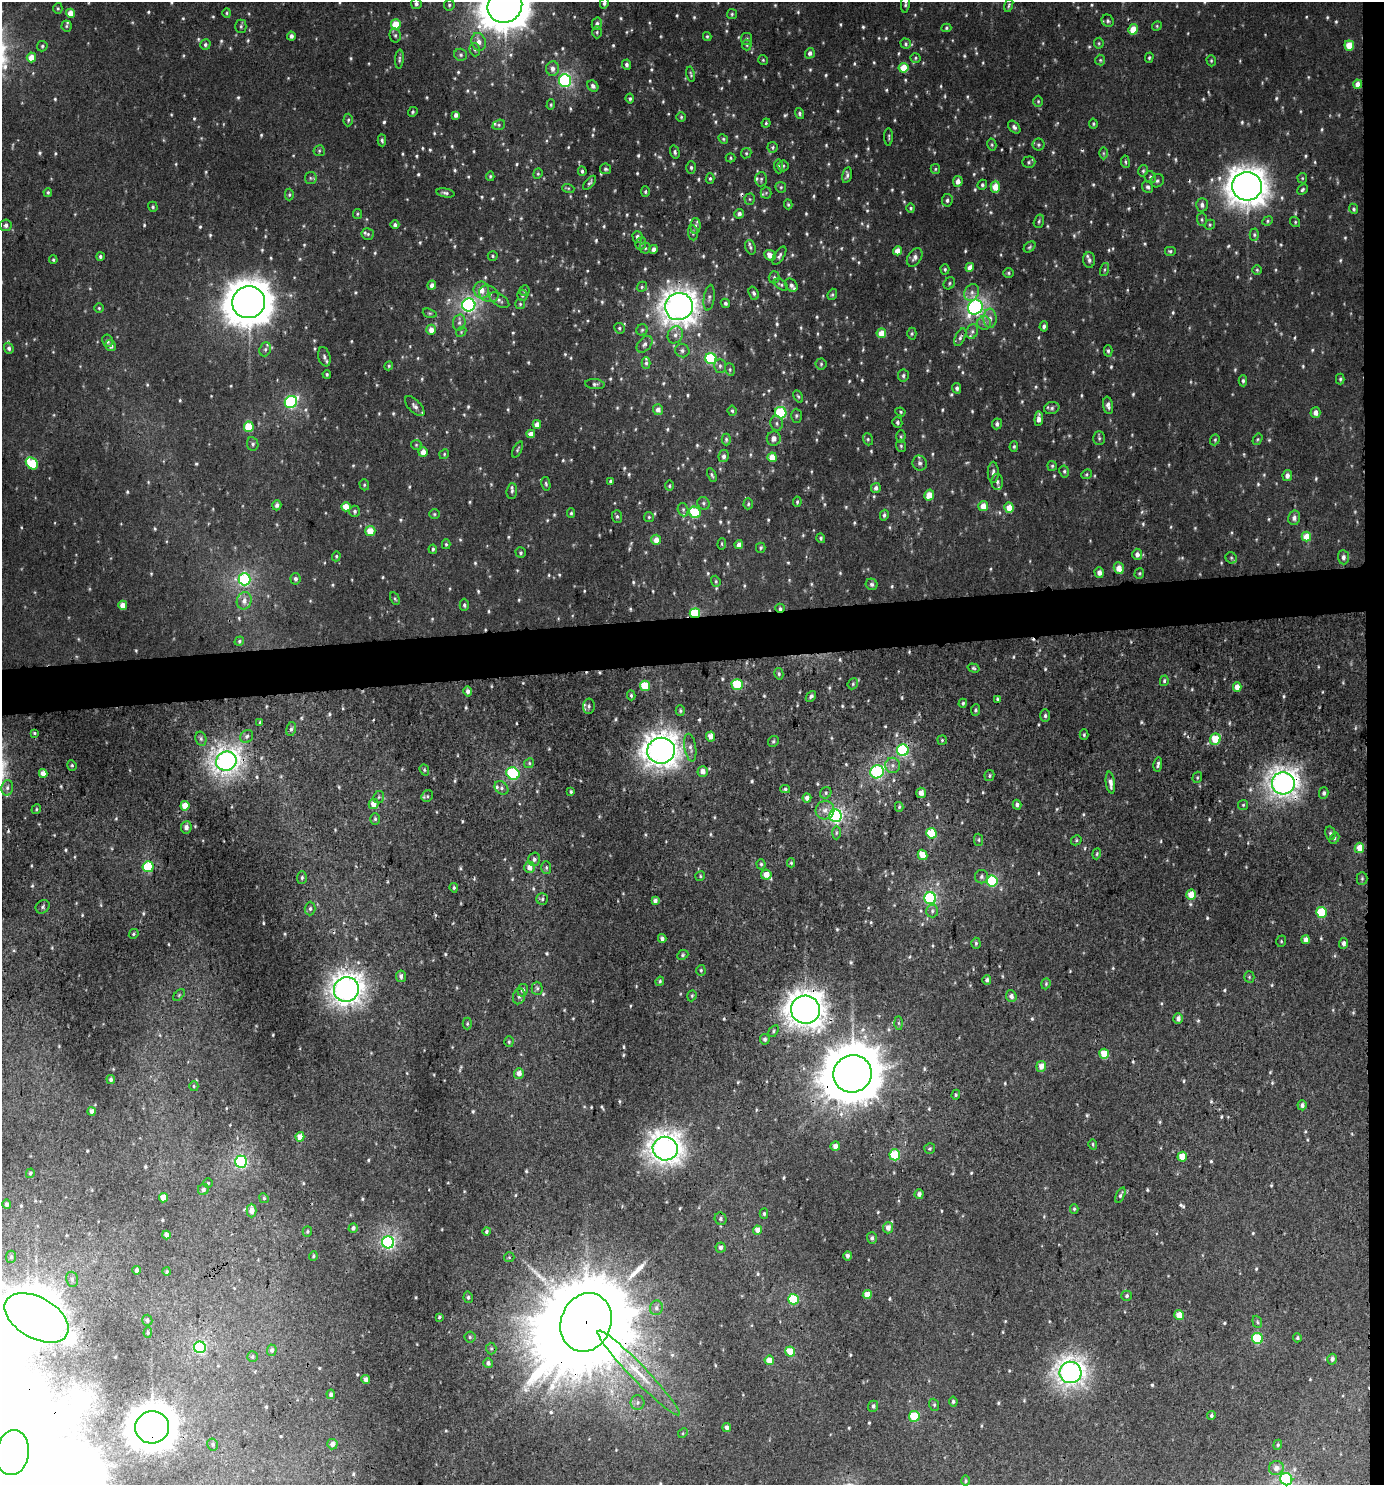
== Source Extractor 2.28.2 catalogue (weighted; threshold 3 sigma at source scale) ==
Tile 6 of 3 x 3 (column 3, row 2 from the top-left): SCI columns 2772-4153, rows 1488-2970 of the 4199 x 4457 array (HDU 1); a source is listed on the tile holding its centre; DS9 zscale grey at full resolution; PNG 1386 x 1487 px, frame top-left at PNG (2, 2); each listed source drawn as its Kron ellipse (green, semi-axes under 4 px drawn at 4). Shown black and unused: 4% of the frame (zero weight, under 3 of 4 exposures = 1% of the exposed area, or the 3 px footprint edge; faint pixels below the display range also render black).
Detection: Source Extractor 2.28.2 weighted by HDU 2 'WHT'; one run over the whole footprint, this tile lists its part. Background 0.00555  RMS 0.0031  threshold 0.0141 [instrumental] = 3 sigma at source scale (4.5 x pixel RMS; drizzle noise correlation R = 1.50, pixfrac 1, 0.0396/0.0396 arcsec/px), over >= 5 px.
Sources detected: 976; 9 too faint to see at this stretch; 6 inside a brighter object's white glare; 8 cosmic-ray / hot-pixel residue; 1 long thin detection or spike segment (spike, bleed or trail) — neither listed nor drawn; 9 inside a brighter listed object's ellipse — not listed separately; of the other 943, all 500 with FLUX_AUTO >= 0.42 (the completeness limit of this list) listed and drawn (443 fainter detections not listed), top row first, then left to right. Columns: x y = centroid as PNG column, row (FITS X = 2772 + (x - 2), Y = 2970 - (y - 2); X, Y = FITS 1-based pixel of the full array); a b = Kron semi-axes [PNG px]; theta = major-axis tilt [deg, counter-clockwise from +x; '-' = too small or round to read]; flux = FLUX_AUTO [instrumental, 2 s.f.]
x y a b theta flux
604 3 5 4 - 0.75
416 4 5 5 - 0.91
905 4 9 3 83 0.59
449 5 5 5 - 0.56
1009 5 7 4 75 0.5
505 6 18 16 34 850
58 8 5 4 - 0.49
70 13 4 4 - 3.9
227 13 5 4 - 0.42
732 14 5 5 - 0.49
1108 21 6 5 - 0.64
396 24 5 5 - 7
597 24 6 5 - 0.97
66 26 5 5 - 0.53
241 26 6 5 - 0.66
1157 26 5 4 - 0.43
946 28 5 4 - 0.44
1133 29 5 4 - 5.5
597 32 6 5 - 0.5
395 35 7 5 -78 0.72
291 36 4 4 - 1.1
707 36 4 3 - 0.44
746 39 6 6 - 0.64
479 42 9 7 -72 2.2
1099 43 5 5 - 0.44
906 44 5 5 - 0.55
205 45 5 5 - 0.66
747 45 5 5 - 0.43
1349 45 5 4 - 5.9
42 46 5 5 - 0.55
475 50 7 5 -74 0.67
810 53 5 5 - 1
461 55 6 6 - 0.66
31 57 5 4 - 4
915 58 5 4 - 0.46
1149 58 5 4 - 0.44
399 59 9 4 86 0.65
763 60 5 5 - 0.42
1100 60 5 5 - 0.5
1211 61 6 4 -71 0.44
627 65 5 4 - 0.79
904 68 5 5 - 6.3
552 69 7 6 - 1.7
691 74 8 3 -78 0.49
565 81 6 6 - 50
1358 84 4 4 - 2.5
593 86 6 5 - 0.94
630 99 5 4 - 0.56
1038 101 5 5 - 0.48
551 105 5 4 - 0.45
413 112 5 4 - 0.5
799 113 6 4 -72 0.6
456 115 4 4 - 1.2
681 117 5 5 - 0.46
348 120 6 4 88 0.51
766 123 4 4 - 0.44
1093 124 5 4 - 0.46
499 125 6 5 - 0.56
1014 127 7 5 -47 0.85
889 137 9 3 -90 0.47
723 139 5 4 - 0.45
382 140 6 4 -87 0.55
992 145 6 4 -78 0.47
1039 145 6 6 - 0.64
773 147 5 5 - 0.54
319 151 5 5 - 0.54
675 152 6 4 -74 0.63
746 153 5 5 - 0.47
1103 153 6 4 -90 0.46
731 158 5 4 - 0.42
1029 162 6 5 - 0.66
1125 162 6 3 -82 0.46
778 166 7 4 -85 0.57
783 166 5 5 - 0.54
691 167 6 4 -89 0.56
605 169 6 5 - 0.62
935 169 5 4 - 0.44
582 171 5 3 - 0.64
1143 171 6 4 76 0.52
538 174 5 4 - 0.45
847 175 8 4 77 0.84
490 176 5 4 - 0.44
1150 177 6 5 - 0.72
311 178 6 5 - 0.59
1302 178 5 5 - 0.42
710 179 5 4 - 0.51
761 179 7 6 - 0.78
958 181 5 5 - 2
1157 181 7 6 - 0.71
590 183 8 4 50 0.62
982 185 5 4 - 0.56
1247 186 15 14 - 430
781 187 5 5 - 0.47
995 187 6 4 89 5.3
1148 187 6 5 - 0.74
568 188 6 4 -18 0.43
1302 190 6 4 45 0.62
48 192 4 4 - 0.48
645 192 5 4 - 0.49
445 193 9 4 -9 0.74
766 193 5 5 - 0.59
289 195 6 4 88 0.46
750 199 5 5 - 0.45
947 200 6 5 - 0.8
788 204 5 4 - 0.44
1202 205 7 6 - 1.1
153 207 5 4 - 0.52
911 208 5 4 - 0.45
1354 209 5 4 - 0.57
357 214 5 4 - 0.45
739 214 5 4 - 1.1
1202 219 6 5 - 0.52
1039 221 7 5 74 0.57
1268 221 5 4 - 0.48
1295 222 5 4 - 0.46
6 225 6 6 - 0.95
395 225 4 4 - 0.77
1210 225 5 4 - 0.42
695 226 8 5 88 0.73
693 233 7 5 -83 0.68
368 234 6 6 - 0.64
1254 235 6 4 -88 0.5
637 237 6 5 - 0.93
641 244 6 5 - 0.66
750 247 7 5 -71 0.8
1029 247 7 4 41 0.5
645 248 5 5 - 0.51
653 249 4 4 - 1.2
898 251 4 4 - 3.2
1170 251 6 5 - 0.56
770 255 6 5 - 2.6
100 256 4 4 - 0.63
493 256 5 4 - 0.46
779 256 10 5 56 0.9
915 257 10 6 56 1.3
53 260 4 3 - 0.43
1089 260 8 6 -87 1
970 267 4 4 - 2.3
945 269 5 4 - 0.48
1104 269 7 3 71 0.42
1257 270 5 5 - 0.44
1009 273 5 5 - 0.53
774 277 6 5 - 0.59
949 283 6 5 - 0.56
432 285 5 4 - 1.6
781 285 8 4 -35 0.58
791 285 7 5 -47 0.87
642 287 5 4 - 0.51
481 290 8 7 - 2.8
524 291 5 5 - 0.49
972 292 9 7 62 1.4
754 293 7 5 -68 0.68
489 294 10 8 -24 1.8
832 294 6 4 68 0.44
522 295 5 5 - 0.61
709 298 13 5 82 1.1
499 300 11 6 -32 1
249 302 16 16 - 740
725 303 5 4 - 0.63
520 304 5 5 - 0.44
469 305 6 6 - 74
679 307 14 13 - 300
975 307 8 7 - 76
99 308 5 4 - 0.43
430 313 7 4 -18 0.49
990 318 10 6 -88 1.6
459 323 8 6 75 1.1
984 323 7 7 - 1.1
1044 326 5 4 - 0.78
619 328 5 5 - 0.56
431 330 5 5 - 2.9
642 330 6 5 - 0.57
972 331 7 6 - 0.99
461 332 6 4 49 0.47
881 333 5 4 - 4.3
912 334 6 4 88 0.48
675 335 9 7 65 1.5
960 337 9 5 64 0.84
107 341 6 5 - 0.86
645 344 9 6 48 1.1
111 346 6 5 - 1.5
9 348 5 4 - 0.95
265 349 7 5 69 0.88
682 350 7 6 - 0.85
1108 351 6 4 90 0.64
324 357 10 6 -75 0.85
711 358 5 5 - 33
646 363 6 4 90 0.59
821 364 5 5 - 0.53
389 366 5 4 - 0.42
720 366 7 6 - 0.78
730 369 6 5 - 0.55
327 374 4 3 - 0.47
903 376 6 5 - 0.71
1340 379 5 4 - 0.5
1243 381 5 4 - 0.6
595 384 10 5 -6 0.83
957 388 5 4 - 0.85
798 396 6 3 -62 0.44
291 402 6 6 - 37
1108 405 9 5 -80 1.2
415 406 12 6 -46 1.2
1052 408 8 6 17 0.87
658 410 5 5 - 1.5
732 411 5 4 - 0.51
900 412 5 4 - 0.45
1315 412 5 5 - 1.9
781 413 6 5 - 25
796 416 7 5 -90 0.65
1039 419 7 4 85 2.1
897 422 5 4 - 0.63
777 423 7 6 - 0.81
537 424 4 4 - 2
997 424 5 5 - 0.86
249 427 5 5 - 12
531 434 4 4 - 2.6
901 437 6 5 - 0.51
1099 438 7 5 -89 0.63
726 439 6 4 90 0.54
774 439 7 7 - 1.8
868 439 6 5 - 0.55
1257 439 6 4 57 0.45
1215 440 6 4 70 0.45
253 444 7 5 -81 0.69
416 445 5 5 - 0.45
901 446 6 5 - 0.54
1014 447 5 4 - 0.49
517 449 9 3 64 0.49
423 452 5 4 - 2.9
444 454 5 4 - 0.43
724 456 6 5 - 1.2
772 457 5 4 - 5.5
32 463 7 5 -45 18
920 463 7 7 - 1
1052 466 5 5 - 0.45
1064 471 6 4 -79 0.53
993 472 10 5 -90 1.2
1086 474 5 4 - 0.46
712 475 7 4 -65 0.56
1287 475 5 4 - 1.5
611 481 4 4 - 0.5
997 482 8 6 -88 0.95
546 484 7 4 -79 0.53
364 485 6 4 -71 0.44
669 486 5 4 - 0.44
876 488 5 4 - 1.3
512 491 8 5 86 0.79
929 495 5 5 - 3.9
797 502 5 3 - 0.49
703 503 6 6 - 0.64
748 504 5 4 - 0.51
277 505 5 4 - 1.1
983 506 5 5 - 3.8
346 507 4 4 - 5.1
1009 508 5 4 - 4.6
683 510 7 5 -72 0.72
355 511 5 5 - 0.7
695 512 6 5 - 14
571 513 4 4 - 0.48
434 514 5 5 - 0.48
884 515 5 4 - 0.78
617 516 6 5 - 0.61
649 517 5 5 - 0.44
1294 518 7 6 - 1.3
370 531 5 5 - 4.7
1306 537 5 4 - 5.5
821 538 5 4 - 0.53
656 540 5 5 - 2.9
446 544 5 4 - 0.45
722 544 5 4 - 0.45
739 545 4 4 - 2
761 548 5 5 - 0.49
433 549 4 3 - 0.57
521 553 5 5 - 0.59
1137 554 5 5 - 1.6
336 556 5 4 - 0.45
1343 557 7 5 -86 1.1
1231 558 6 5 - 0.61
1119 568 6 5 - 3.4
1099 573 5 4 - 1.6
1139 573 5 4 - 0.44
244 579 6 6 - 41
296 579 6 5 - 0.82
716 581 6 4 -70 0.46
872 584 6 5 - 0.7
395 599 7 4 -62 0.45
244 601 9 7 73 2
123 605 4 4 - 3.7
464 605 6 4 -88 0.59
780 608 4 4 - 0.6
695 613 5 4 - 17
239 641 5 4 - 0.49
973 668 6 4 -17 0.5
779 674 6 4 -77 0.57
1164 681 5 4 - 0.55
737 684 5 5 - 15
853 684 6 5 - 0.47
645 686 5 5 - 11
1237 687 5 4 - 2.5
468 691 5 4 - 1.3
631 695 5 3 - 0.49
811 696 6 4 49 0.67
997 699 4 3 - 0.63
963 703 4 4 - 0.51
589 706 7 6 - 0.82
975 710 6 4 81 0.55
680 711 5 4 - 0.48
1045 716 6 5 - 0.69
260 723 4 3 - 0.48
291 729 7 5 79 0.77
34 733 4 3 - 0.48
1084 735 5 4 - 0.46
247 736 7 6 - 0.82
711 736 5 4 - 2.5
201 739 7 5 -76 0.66
1215 739 6 5 - 8.5
942 740 5 4 - 0.43
773 741 6 5 - 0.51
690 748 14 5 -81 1.4
903 750 6 6 - 38
661 751 14 13 - 310
226 761 10 9 - 170
529 763 5 4 - 0.45
1158 764 7 3 80 0.73
72 765 5 4 - 0.47
893 765 7 7 - 1.4
424 770 6 4 -70 0.47
703 772 5 5 - 2
877 772 7 6 - 41
43 773 4 4 - 2.4
513 774 7 6 - 27
989 776 6 5 - 0.48
1197 777 6 4 72 0.44
1110 783 11 4 -81 1.9
1283 783 11 11 - 210
7 788 8 6 77 0.98
501 788 8 5 -42 0.82
785 789 5 4 - 0.49
571 792 3 3 - 0.48
826 793 6 5 - 0.6
921 793 5 5 - 2.1
1324 793 5 5 - 0.82
427 796 6 5 - 0.52
379 797 6 5 - 0.64
807 798 4 4 - 1.9
373 804 5 5 - 3
1017 805 5 4 - 0.98
1243 805 5 5 - 0.45
185 806 5 4 - 5.2
899 807 5 4 - 0.42
36 809 5 4 - 0.45
825 810 9 9 - 2.1
835 816 6 6 - 64
375 819 5 4 - 0.59
186 827 6 5 - 1.6
836 833 7 3 89 0.46
932 833 5 5 - 11
1330 833 7 5 -77 0.68
1334 838 6 4 60 0.47
979 840 6 4 90 0.46
1076 840 5 4 - 0.45
1359 848 5 4 - 4.5
1097 854 5 4 - 0.44
922 855 5 4 - 4.6
534 859 7 6 - 0.89
791 863 4 4 - 0.44
761 864 5 4 - 0.47
148 867 5 5 - 20
529 867 5 5 - 2.3
546 868 6 5 - 0.52
766 875 5 5 - 3.8
700 876 5 4 - 0.45
981 877 6 6 - 0.79
302 878 6 5 - 0.63
1362 878 6 5 - 0.57
992 881 5 5 - 23
454 888 5 4 - 0.47
1191 895 5 5 - 4.5
930 898 6 6 - 41
542 899 6 5 - 0.68
655 901 4 4 - 1.3
43 907 7 6 - 0.73
310 909 7 5 87 0.73
932 911 6 6 - 0.81
1321 912 5 5 - 15
134 934 5 4 - 0.43
662 938 4 3 - 0.98
1305 940 4 4 - 1.9
1281 941 6 4 71 0.45
976 943 5 4 - 0.5
1343 943 5 4 - 1.1
683 955 6 4 23 0.5
701 970 5 4 - 0.46
401 976 6 5 - 1.1
1249 977 5 5 - 0.45
987 980 5 4 - 0.84
660 981 4 4 - 0.44
1046 984 6 4 71 0.45
537 988 6 5 - 0.68
346 989 13 12 - 230
523 990 6 5 - 1
179 995 7 4 46 0.43
519 996 8 6 74 0.78
692 996 6 4 70 0.45
1011 996 6 5 - 1.3
805 1010 14 14 - 360
1178 1019 5 4 - 1.4
898 1023 6 4 -89 0.52
467 1024 6 4 -90 0.47
773 1031 6 4 56 0.51
765 1039 5 5 - 0.85
509 1042 5 4 - 0.45
1104 1054 5 5 - 6.8
1041 1066 5 5 - 2.8
519 1073 5 5 - 2.2
852 1074 19 18 - 1900
111 1079 4 4 - 0.66
194 1086 5 4 - 0.47
956 1095 5 4 - 0.44
1302 1105 5 4 - 0.96
91 1111 4 4 - 1.7
300 1137 5 4 - 4.7
1093 1144 5 4 - 0.44
835 1146 5 4 - 1.8
665 1149 12 12 - 250
930 1149 5 5 - 0.6
895 1155 5 5 - 18
1182 1157 5 4 - 5.5
241 1162 6 6 - 45
30 1173 5 4 - 0.6
208 1183 5 5 - 0.44
203 1189 6 5 - 0.87
919 1194 5 4 - 1.3
1120 1195 8 3 67 0.67
163 1198 5 4 - 3.8
264 1198 5 4 - 0.47
7 1204 5 4 - 0.74
1074 1209 5 4 - 0.47
251 1211 7 5 90 2.5
764 1214 5 4 - 0.55
721 1219 6 5 - 0.63
353 1228 5 4 - 0.86
888 1228 5 5 - 2.2
758 1230 4 4 - 2.3
307 1231 5 4 - 0.49
487 1231 4 4 - 0.53
166 1235 4 4 - 2
872 1238 6 5 - 0.86
388 1242 6 6 - 66
720 1248 5 5 - 0.96
313 1256 4 4 - 0.43
847 1256 5 4 - 1.1
11 1257 6 5 - 0.55
509 1257 5 5 - 0.42
137 1270 4 4 - 1
167 1272 4 4 - 0.43
72 1279 8 6 -75 0.91
867 1295 4 4 - 4.4
1127 1296 5 5 - 0.66
468 1297 6 4 -78 0.58
793 1299 5 5 - 16
656 1308 7 6 - 0.87
1179 1315 5 5 - 3.9
439 1317 4 3 - 0.49
37 1318 35 20 -29 960
147 1320 5 5 - 0.68
586 1322 30 25 68 9500
1257 1322 6 4 -69 0.51
148 1333 5 4 - 0.42
470 1337 5 5 - 0.54
1257 1338 6 5 - 18
1297 1338 4 4 - 0.46
200 1347 6 6 - 37
491 1349 6 5 - 0.51
272 1350 5 5 - 1.1
790 1352 5 5 - 7.6
252 1357 5 5 - 0.53
1332 1359 5 5 - 1
769 1360 5 4 - 4
488 1363 5 4 - 0.98
1070 1372 11 10 - 180
639 1373 58 8 -46 10
366 1379 4 4 - 2
331 1394 5 4 - 0.79
953 1402 5 4 - 0.61
637 1403 7 7 - 0.99
934 1405 6 5 - 0.58
873 1406 5 5 - 0.9
1211 1415 4 4 - 0.62
914 1416 5 5 - 13
152 1427 17 16 - 690
727 1427 4 4 - 1.5
683 1433 5 4 - 0.42
213 1444 6 5 - 0.58
332 1444 5 5 - 1.7
1278 1445 5 4 - 0.44
12 1453 22 16 81 3500
1276 1468 7 7 - 1.8
1286 1479 6 6 - 27
965 1481 5 4 - 0.43
Overlapping masked pixels (flux is a lower limit): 13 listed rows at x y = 1358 84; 679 307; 780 608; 695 613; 737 684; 903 750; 226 761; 1283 783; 805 1010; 852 1074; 37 1318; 586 1322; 152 1427
Isophote crosses this tile's border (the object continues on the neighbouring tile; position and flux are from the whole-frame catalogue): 5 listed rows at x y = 604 3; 905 4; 505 6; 12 1453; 1286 1479